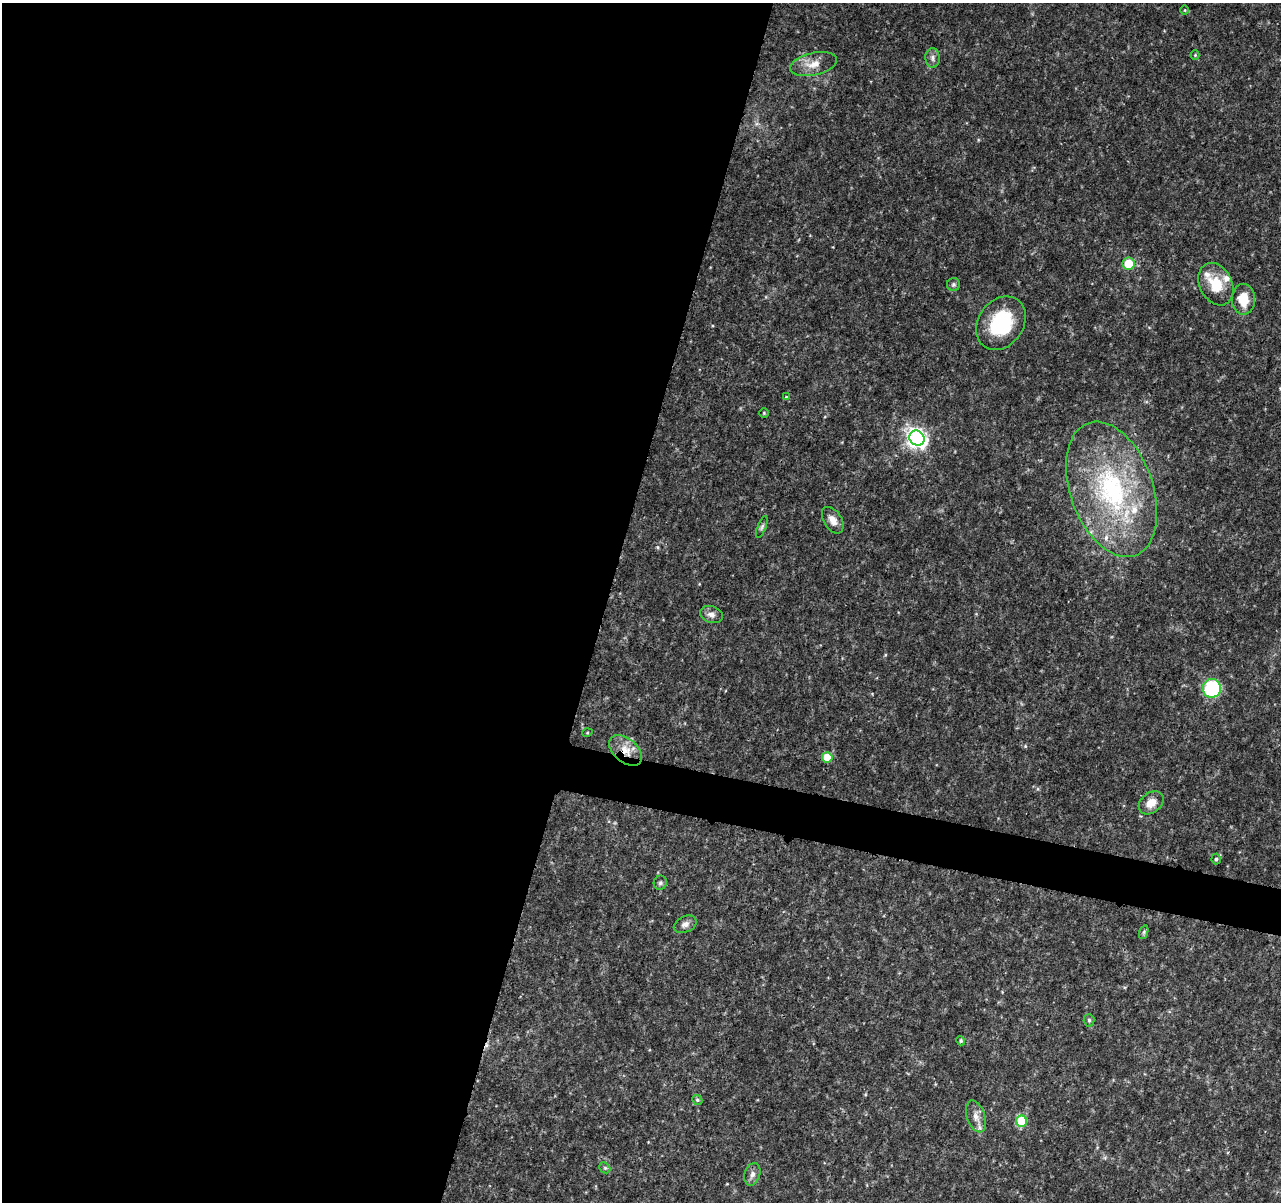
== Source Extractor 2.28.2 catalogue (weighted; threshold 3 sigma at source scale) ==
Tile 5 of 4 x 4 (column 1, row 2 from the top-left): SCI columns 7-1285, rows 2633-3832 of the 5138 x 5323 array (HDU 1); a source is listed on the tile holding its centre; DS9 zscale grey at full resolution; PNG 1283 x 1204 px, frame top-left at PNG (2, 3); each listed source drawn as its Kron ellipse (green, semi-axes under 4 px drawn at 4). Shown black and unused: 50% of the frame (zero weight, under 3 of 4 exposures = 1% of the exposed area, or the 3 px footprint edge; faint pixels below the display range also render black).
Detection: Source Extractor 2.28.2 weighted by HDU 2 'WHT'; one run over the whole footprint, this tile lists its part. Background 0.0536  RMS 0.0045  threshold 0.0204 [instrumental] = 3 sigma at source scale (4.5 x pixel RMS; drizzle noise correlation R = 1.50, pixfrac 1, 0.0396/0.0396 arcsec/px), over >= 5 px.
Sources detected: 36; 4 inside a brighter listed object's ellipse — not listed separately; the other 32 listed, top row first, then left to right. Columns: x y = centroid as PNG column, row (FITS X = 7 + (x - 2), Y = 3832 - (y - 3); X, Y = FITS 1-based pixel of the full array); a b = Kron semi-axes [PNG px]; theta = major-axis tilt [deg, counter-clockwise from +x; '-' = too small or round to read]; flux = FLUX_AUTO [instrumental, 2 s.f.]
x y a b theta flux
1185 10 5 3 - 0.4
1195 55 4 4 - 0.43
932 58 10 7 -89 1.8
814 64 24 11 12 6.4
1129 263 6 6 - 13
1216 284 22 16 -63 12
953 285 6 6 - 0.94
1243 299 15 11 -90 10
1001 323 29 22 54 29
786 397 4 4 - 0.4
764 413 4 4 - 0.49
917 438 8 7 - 220
1112 489 70 41 -71 78
833 520 15 9 -57 3.9
762 527 11 3 69 1
711 615 12 8 -15 2.4
1212 688 9 9 - 41
587 733 5 3 - 0.44
626 750 19 11 -40 7.4
827 757 5 5 - 11
1151 803 14 10 38 5
1216 859 5 4 - 0.84
660 883 7 6 - 1.1
685 924 12 8 26 2.3
1144 932 7 4 71 0.8
1089 1020 6 5 - 0.82
961 1041 5 4 - 0.72
697 1100 5 4 - 0.7
976 1116 16 9 -71 3.7
1022 1121 5 5 - 23
605 1168 6 4 -43 0.79
752 1174 12 7 72 2.2
Overlapping masked pixels (flux is a lower limit): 1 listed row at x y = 626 750